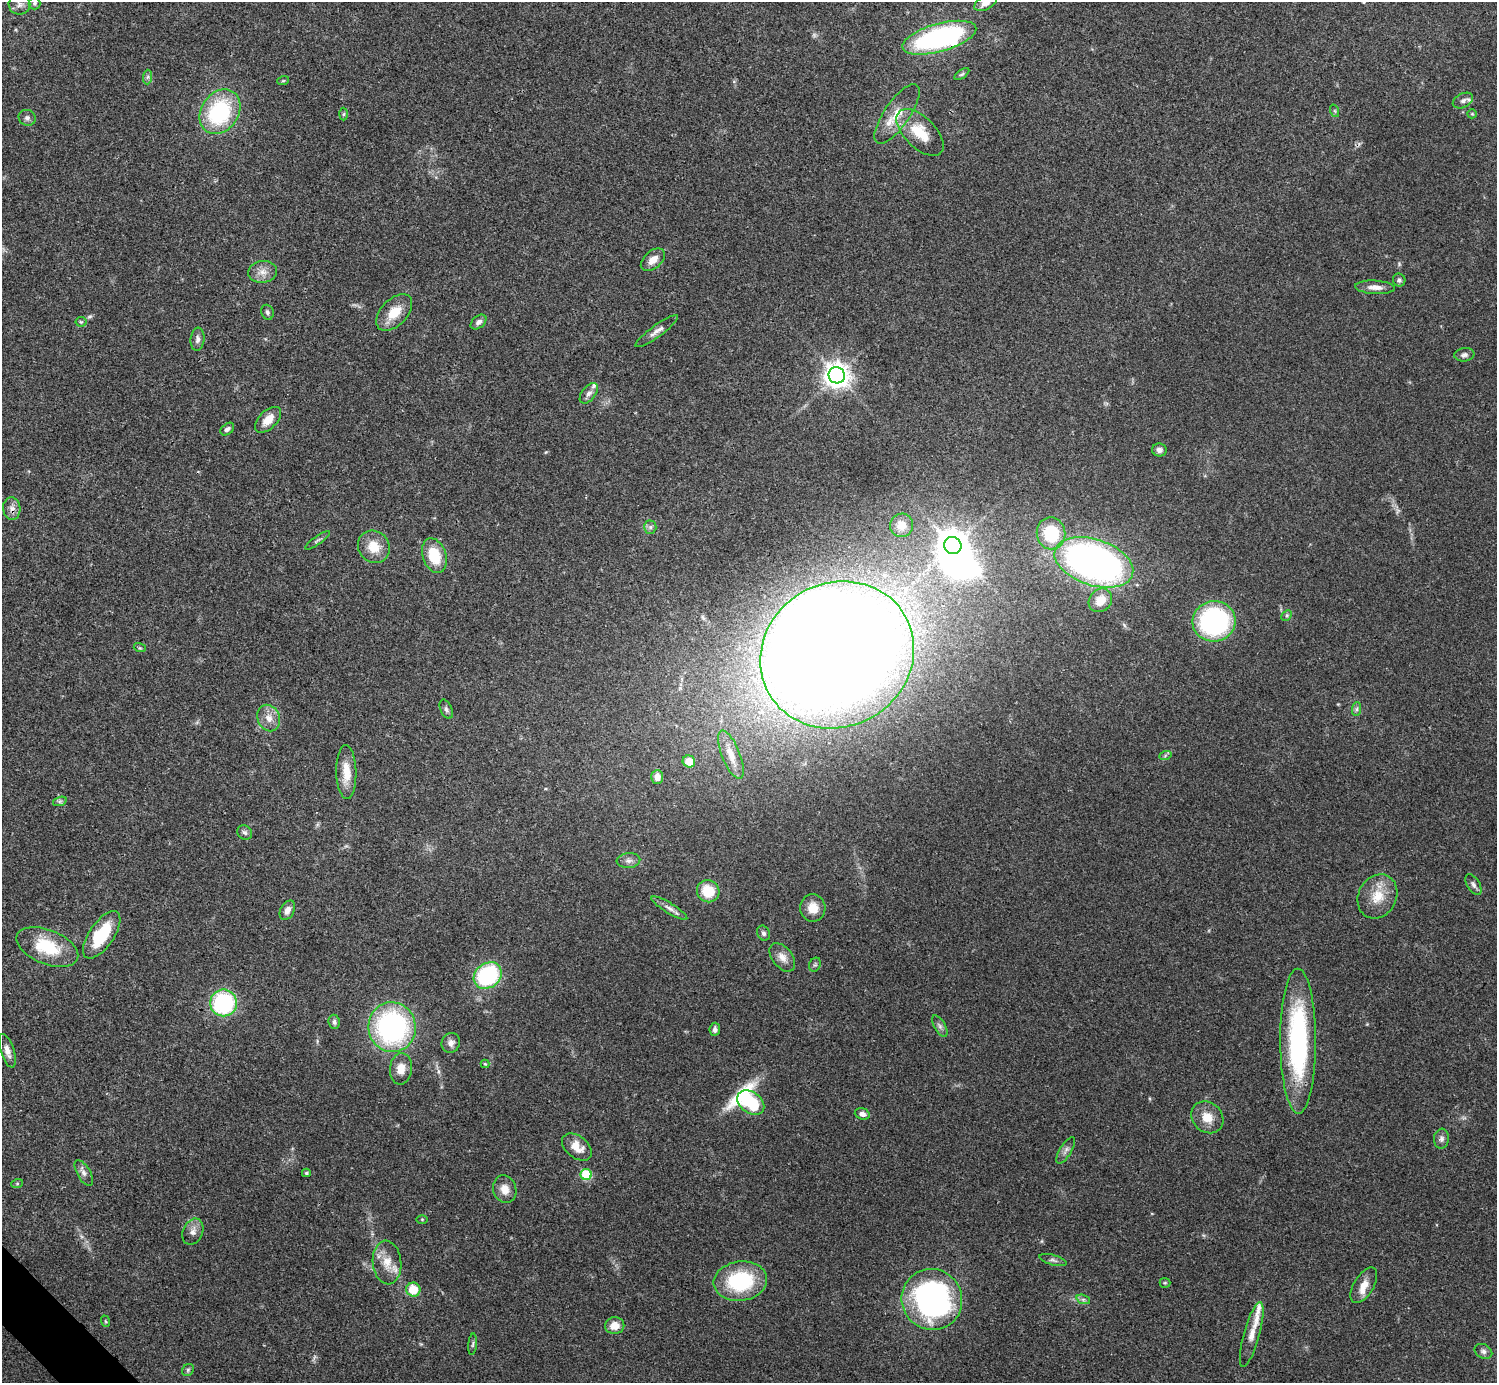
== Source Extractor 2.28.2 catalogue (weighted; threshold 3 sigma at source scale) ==
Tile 7 of 4 x 4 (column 3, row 2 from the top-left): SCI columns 2991-4485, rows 2919-4299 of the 5980 x 5979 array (HDU 1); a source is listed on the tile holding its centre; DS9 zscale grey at full resolution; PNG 1499 x 1385 px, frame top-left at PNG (2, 2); each listed source drawn as its Kron ellipse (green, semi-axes under 4 px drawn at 4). Shown black and unused: <1% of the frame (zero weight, under 3 of 4 exposures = <1% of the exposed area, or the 3 px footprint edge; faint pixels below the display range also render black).
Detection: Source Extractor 2.28.2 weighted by HDU 2 'WHT'; one run over the whole footprint, this tile lists its part. Background 0.0612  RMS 0.0056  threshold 0.0251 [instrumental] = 3 sigma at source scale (4.5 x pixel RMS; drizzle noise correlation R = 1.50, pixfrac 1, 0.05/0.05 arcsec/px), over >= 5 px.
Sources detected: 113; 3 inside a brighter object's white glare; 1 cosmic-ray / hot-pixel residue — neither listed nor drawn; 4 inside a brighter listed object's ellipse — not listed separately; the other 105 listed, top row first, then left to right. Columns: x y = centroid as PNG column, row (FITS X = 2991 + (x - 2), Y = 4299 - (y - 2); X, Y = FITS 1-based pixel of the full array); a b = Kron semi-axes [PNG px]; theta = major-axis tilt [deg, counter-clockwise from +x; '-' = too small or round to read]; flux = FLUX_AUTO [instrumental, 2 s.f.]
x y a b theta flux
34 3 6 6 - 1
985 3 12 6 27 4.1
19 4 11 10 - 3
939 38 38 14 16 110
962 74 8 4 35 0.94
148 77 7 4 88 1.3
283 81 6 3 19 0.61
1463 101 11 7 27 2.1
1335 111 6 4 -71 0.75
220 112 24 18 55 54
344 114 6 4 88 0.84
897 114 35 12 55 12
1472 114 5 4 - 0.59
27 118 9 8 - 1.9
920 132 29 15 -44 17
653 260 14 8 41 5.1
263 272 15 11 6 5.1
1399 280 6 6 - 1.4
1375 287 20 6 -3 4.1
267 312 7 6 - 1.3
394 312 22 13 46 12
81 322 5 5 - 0.71
478 322 9 6 40 2.1
657 331 26 6 36 3.4
197 339 11 7 85 2.3
1464 355 10 6 8 1.9
837 375 8 8 - 550
589 393 12 6 51 2.7
268 420 16 9 44 7
227 429 8 5 39 1.5
1159 450 7 6 - 2.3
12 508 11 8 -86 3.2
901 525 12 11 - 5.3
650 527 6 6 - 1.5
1051 533 16 14 -81 28
317 540 15 4 35 1.3
953 545 9 8 - 950
374 547 17 15 -50 11
434 556 18 11 -71 18
1094 562 41 23 -18 270
1100 600 13 11 47 8.2
1287 615 6 4 46 0.97
1214 621 21 20 - 95
140 648 6 4 -17 0.66
837 655 79 72 30 2700
446 709 10 6 -66 1.6
1357 709 7 4 89 1.2
269 718 13 11 -67 5.8
731 755 26 9 -68 8.4
1165 756 6 4 20 0.88
689 761 6 6 - 8.6
346 772 27 10 -89 9.6
657 777 7 6 - 4.4
60 801 7 4 18 1
245 832 8 6 -42 1.5
628 861 12 7 5 2.5
1473 884 11 6 -58 2
708 891 11 11 - 15
1377 896 23 19 62 13
669 908 21 5 -31 3.1
813 908 14 12 -84 8
287 910 10 6 61 3.5
763 933 8 6 -65 1.6
102 935 27 12 55 25
47 947 32 17 -22 25
782 957 16 10 -52 4.9
815 965 7 5 68 1.1
488 976 15 12 39 60
224 1003 13 13 - 60
334 1022 7 5 -82 1.5
940 1026 12 5 -60 1.9
392 1027 25 23 -78 110
715 1029 6 5 - 1.9
1298 1041 72 18 -90 92
451 1043 10 9 - 3.2
7 1051 17 6 -72 3.8
485 1064 4 4 - 0.7
401 1069 16 11 85 6.7
751 1102 15 10 -37 28
862 1114 7 5 -18 2.6
1207 1117 17 14 -42 8.7
1441 1139 10 7 84 2.1
577 1147 17 11 -39 7.5
1066 1150 15 6 59 2.4
84 1173 14 6 -60 2.7
306 1173 4 3 - 1
586 1174 5 5 - 33
17 1184 6 4 19 0.75
505 1189 14 11 -73 6.1
422 1219 6 4 -1 0.59
193 1232 14 10 66 3.5
1053 1260 14 5 -15 1.9
387 1263 22 14 -85 10
740 1281 27 19 8 43
1165 1283 5 5 - 0.73
1364 1285 20 10 59 6.6
413 1290 7 7 - 12
932 1299 31 30 - 160
1083 1299 7 4 -19 1.3
105 1321 6 3 -70 0.65
615 1326 9 8 - 6.8
1252 1335 33 8 74 6.8
473 1344 10 4 84 1.2
1483 1351 9 7 -28 1.8
188 1370 6 5 - 0.98
Overlapping masked pixels (flux is a lower limit): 3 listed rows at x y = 939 38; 12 508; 837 655
Isophote crosses this tile's border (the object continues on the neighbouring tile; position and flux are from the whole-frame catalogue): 1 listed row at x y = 985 3